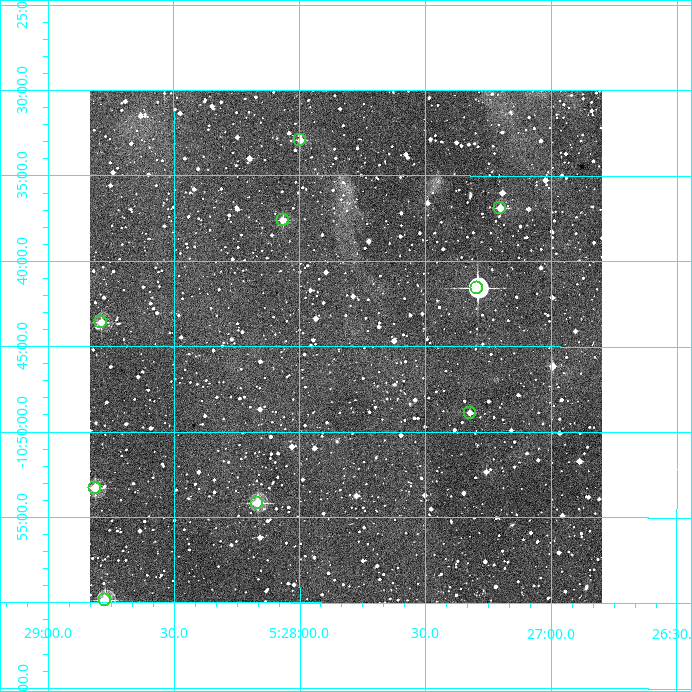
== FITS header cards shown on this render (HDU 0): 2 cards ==
NAXIS1  =                  512
NAXIS2  =                  512

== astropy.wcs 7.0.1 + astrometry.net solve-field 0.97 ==
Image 512 x 512 px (HDU 0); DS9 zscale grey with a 90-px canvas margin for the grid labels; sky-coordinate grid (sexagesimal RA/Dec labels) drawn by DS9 from the SOLVED WCS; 9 Tycho-2 reference stars matched to detected sources circled (green)
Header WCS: RA---TAN/DEC--TAN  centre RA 05:27:49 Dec -10:45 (81.95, -10.75 deg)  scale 3.52 arcsec/px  FOV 30.0' x 30.0'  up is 0 deg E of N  parity normal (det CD < 0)
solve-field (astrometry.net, Tycho-2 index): VERIFIED the header's WCS against the Tycho-2 star catalogue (verified at 2 index scales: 9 matches each, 0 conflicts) and refined it, rather than solving blind
Solved WCS: RA---TAN-SIP/DEC--TAN-SIP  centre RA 05:27:49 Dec -10:45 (81.95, -10.75 deg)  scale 3.52 arcsec/px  FOV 30.0' x 30.0'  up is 0 deg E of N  parity normal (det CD < 0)
The solver's refit moves the header's centre by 2 arcsec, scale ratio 1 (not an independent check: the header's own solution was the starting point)
Tycho-2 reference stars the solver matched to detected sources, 9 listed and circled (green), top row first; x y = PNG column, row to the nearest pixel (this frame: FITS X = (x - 90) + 1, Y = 512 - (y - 91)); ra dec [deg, ICRS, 3 dp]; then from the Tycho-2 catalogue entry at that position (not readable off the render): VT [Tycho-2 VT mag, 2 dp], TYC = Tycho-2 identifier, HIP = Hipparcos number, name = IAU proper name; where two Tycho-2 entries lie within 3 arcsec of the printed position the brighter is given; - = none
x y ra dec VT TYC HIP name
300 140 81.999 -10.549 11.56 5336-1443-1 - -
500 208 81.800 -10.615 11.59 5336-972-1 - -
283 220 82.017 -10.627 11.38 5336-1179-1 - -
477 288 81.823 -10.693 8.34 5336-360-1 - -
101 322 82.197 -10.727 10.88 5336-1008-1 - -
470 413 81.831 -10.815 12.15 5336-636-1 - -
95 488 82.203 -10.888 9.93 5336-893-1 - -
257 503 82.042 -10.903 10.27 5336-1158-1 - -
105 600 82.194 -10.998 10.15 5336-1163-1 - -